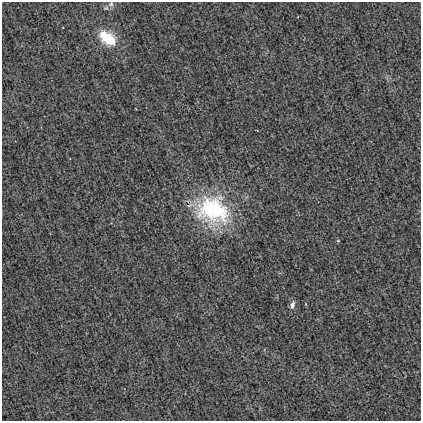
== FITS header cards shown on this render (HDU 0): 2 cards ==
NAXIS1  =                  419
NAXIS2  =                  419

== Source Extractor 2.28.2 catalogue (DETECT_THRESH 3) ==
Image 419 x 419 px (HDU 0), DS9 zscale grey, 1 PNG px = 1 image px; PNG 423 x 423 px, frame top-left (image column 1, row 419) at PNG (2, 2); no overlay
Background 7.97e-04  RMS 0.031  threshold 0.0942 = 3 sigma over >= 5 px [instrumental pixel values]
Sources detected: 5; all 5 listed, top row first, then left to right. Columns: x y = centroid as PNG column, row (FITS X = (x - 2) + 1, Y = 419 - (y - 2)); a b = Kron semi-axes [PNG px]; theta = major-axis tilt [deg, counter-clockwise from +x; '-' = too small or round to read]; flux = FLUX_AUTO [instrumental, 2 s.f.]
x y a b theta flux
111 4 7 7 - 5.8
108 38 19 11 -34 78
213 210 42 33 -22 220
338 241 5 3 - 1.7
292 305 11 6 76 8.1
At the frame edge (FLAGS 8, measured only in part): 1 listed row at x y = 111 4